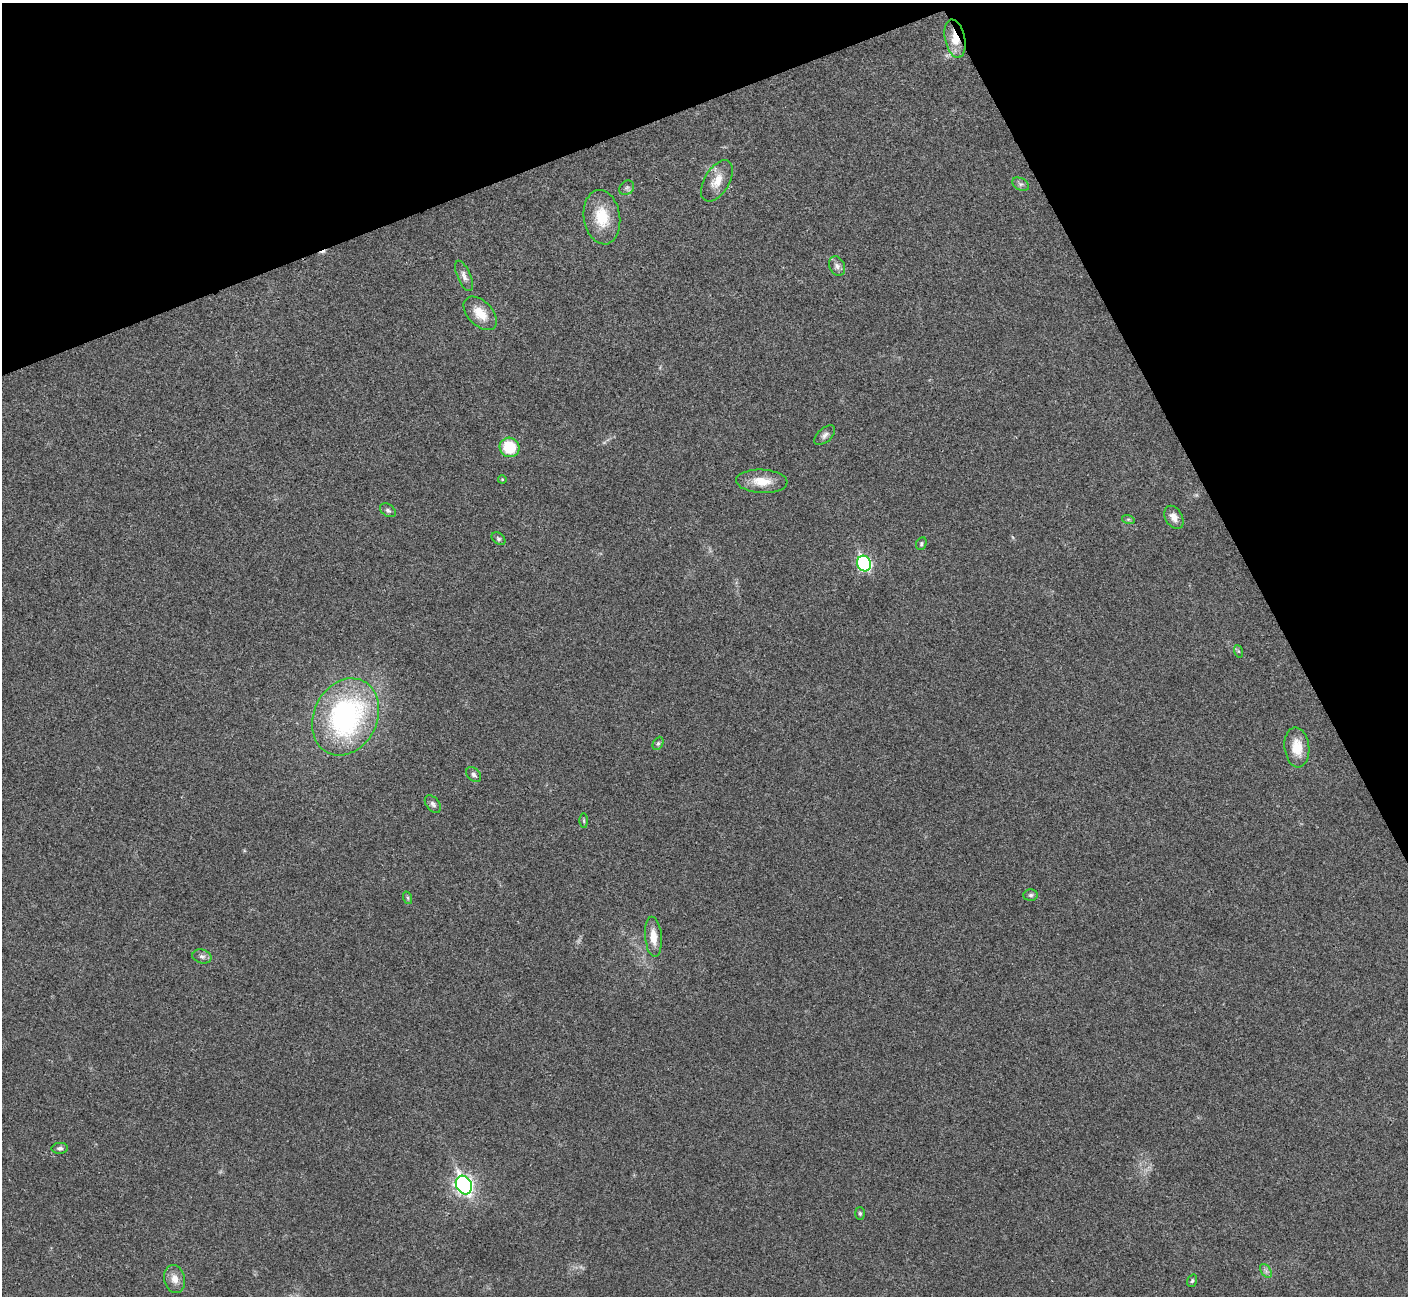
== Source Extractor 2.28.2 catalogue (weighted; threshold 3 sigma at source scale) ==
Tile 3 of 4 x 4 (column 3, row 1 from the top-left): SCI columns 2813-4218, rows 4037-5330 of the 5630 x 5618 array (HDU 1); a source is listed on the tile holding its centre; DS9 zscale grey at full resolution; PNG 1410 x 1298 px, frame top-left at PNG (2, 3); each listed source drawn as its Kron ellipse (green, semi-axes under 4 px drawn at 4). Shown black and unused: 21% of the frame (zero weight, under 3 of 4 exposures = <1% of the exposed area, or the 3 px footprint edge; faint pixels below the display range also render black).
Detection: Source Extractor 2.28.2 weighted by HDU 2 'WHT'; one run over the whole footprint, this tile lists its part. Background 0.0219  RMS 0.0039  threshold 0.0177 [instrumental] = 3 sigma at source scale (4.5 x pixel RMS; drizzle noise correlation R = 1.50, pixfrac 1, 0.05/0.05 arcsec/px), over >= 5 px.
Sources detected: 36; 1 cosmic-ray / hot-pixel residue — neither listed nor drawn; the other 35 listed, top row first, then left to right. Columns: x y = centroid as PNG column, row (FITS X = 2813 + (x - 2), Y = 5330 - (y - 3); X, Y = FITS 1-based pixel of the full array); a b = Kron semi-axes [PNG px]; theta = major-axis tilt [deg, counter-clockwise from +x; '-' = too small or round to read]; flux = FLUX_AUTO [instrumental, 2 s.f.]
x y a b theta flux
955 39 19 10 -78 6.8
717 181 23 12 59 5.9
1021 184 9 6 -26 1.2
627 188 8 6 44 0.97
602 217 27 18 -81 13
837 266 10 7 -63 1.7
464 276 16 6 -67 2
480 313 20 12 -45 6.9
825 435 12 7 42 1.6
510 447 10 9 - 16
502 479 4 4 - 0.39
762 481 26 11 -3 7.1
388 510 8 6 -36 1
1174 517 12 8 -59 3
1128 519 6 4 -17 0.65
498 539 7 5 -40 0.82
921 544 6 5 - 0.67
864 563 8 7 - 53
1238 651 6 4 -71 0.53
345 717 40 31 63 81
658 743 7 5 63 0.69
1297 747 20 12 -84 7.3
474 775 8 6 -48 1.1
433 804 10 6 -50 1.2
584 821 7 4 -89 0.55
1031 895 7 5 2 0.88
408 898 6 4 -71 0.58
653 937 20 8 -85 5.1
202 956 10 6 -15 1.4
60 1148 8 5 1 1.2
464 1185 9 7 -62 130
860 1213 6 5 - 0.62
1266 1271 8 5 -57 1
175 1279 14 10 -78 3.6
1192 1281 6 4 71 0.62
Overlapping masked pixels (flux is a lower limit): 1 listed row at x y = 955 39